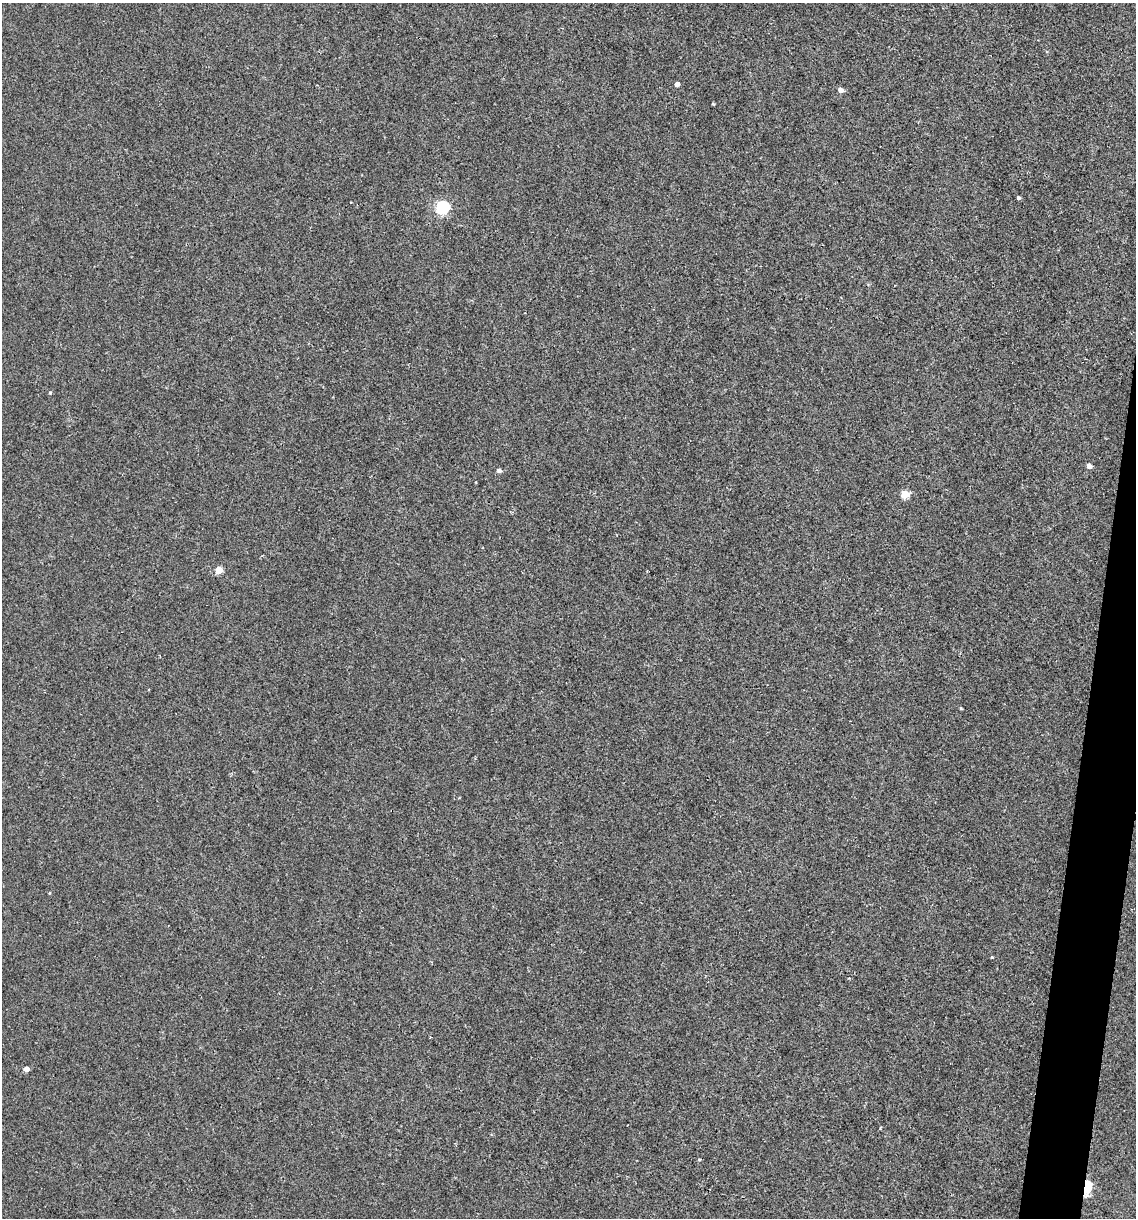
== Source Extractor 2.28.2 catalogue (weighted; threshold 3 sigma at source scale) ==
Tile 10 of 4 x 4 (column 2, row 3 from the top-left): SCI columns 1253-2386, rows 1219-2434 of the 4889 x 4866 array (HDU 1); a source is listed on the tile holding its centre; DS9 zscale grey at full resolution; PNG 1138 x 1220 px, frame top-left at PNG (2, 3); no overlay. Shown black and unused: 3% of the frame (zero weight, under 2 of 3 exposures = <1% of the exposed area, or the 3 px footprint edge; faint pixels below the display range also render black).
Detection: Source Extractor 2.28.2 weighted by HDU 2 'WHT'; one run over the whole footprint, this tile lists its part. Background 0.00157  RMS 0.005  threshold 0.0226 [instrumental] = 3 sigma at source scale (4.5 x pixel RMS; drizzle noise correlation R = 1.50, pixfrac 1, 0.05/0.05 arcsec/px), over >= 5 px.
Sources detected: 15; all 15 listed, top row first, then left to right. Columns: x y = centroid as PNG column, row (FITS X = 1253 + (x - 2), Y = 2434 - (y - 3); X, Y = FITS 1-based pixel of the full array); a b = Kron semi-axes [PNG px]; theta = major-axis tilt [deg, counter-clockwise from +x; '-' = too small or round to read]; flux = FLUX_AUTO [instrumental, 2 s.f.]
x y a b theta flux
677 84 4 4 - 2.3
840 90 5 5 - 2.3
713 104 3 3 - 0.53
1018 198 3 3 - 0.89
443 207 6 6 - 69
50 393 4 3 - 0.54
1089 466 4 4 - 2.4
499 470 5 4 - 1.6
905 494 5 5 - 12
219 570 5 4 - 9.8
961 708 3 3 - 0.46
49 893 4 3 - 0.35
26 1069 5 4 - 2.6
699 1160 4 3 - 0.48
1087 1187 7 4 82 55
Overlapping masked pixels (flux is a lower limit): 1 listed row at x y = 1087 1187
Unlisted compact peaks at least as high as the median listed source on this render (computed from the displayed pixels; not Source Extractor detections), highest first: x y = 992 957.